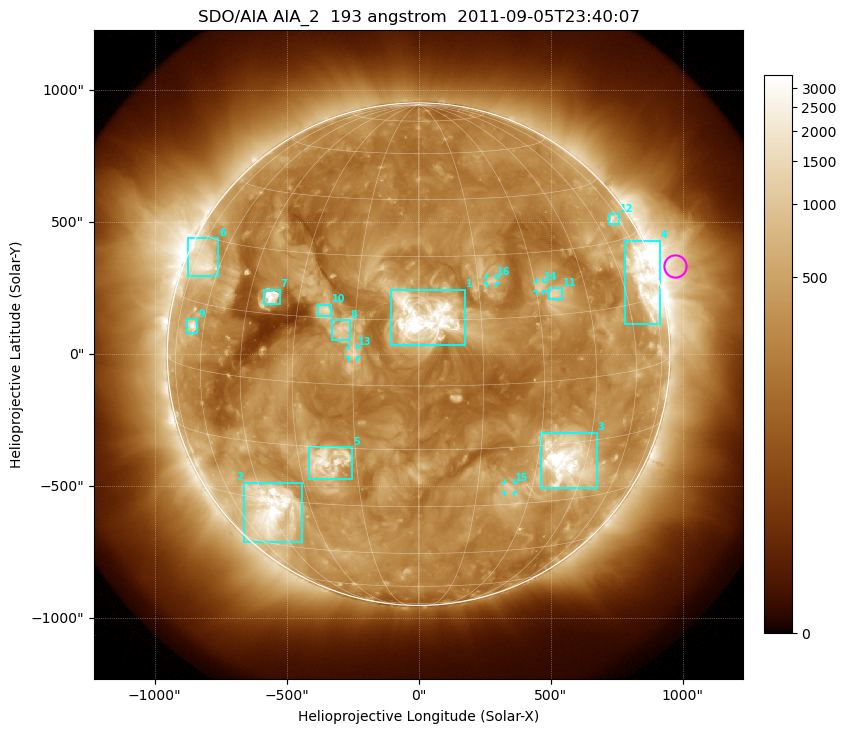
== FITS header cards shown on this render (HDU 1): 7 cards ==
TELESCOP= 'SDO/AIA'
INSTRUME= 'AIA_2'
WAVELNTH=                  193
WAVEUNIT= 'angstrom'
DATE-OBS= '2011-09-05T23:40:07.84'
CTYPE1  = 'HPLN-TAN'
CTYPE2  = 'HPLT-TAN'

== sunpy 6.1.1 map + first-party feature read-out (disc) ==
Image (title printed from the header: SDO/AIA AIA_2  193 angstrom  2011-09-05T23:40:07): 1024 x 1024 px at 2.4 arcsec/px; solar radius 952 arcsec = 397 px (full disc in frame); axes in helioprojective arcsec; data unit not stated in the header (colour bar unlabelled)
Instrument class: DISC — disc imager (sunpy class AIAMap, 193 A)
Bright regions (active regions / flare kernels): reference = the median radial profile (limb darkening/brightening removed); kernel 9 px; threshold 5 sigma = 626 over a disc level ~288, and >= 1.15x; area >= 12 px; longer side >= 10 px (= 24 arcsec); searched inside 0.97 R_sun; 16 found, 16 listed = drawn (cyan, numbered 1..; 4 of them under ~33 arcsec drawn as corner ticks so the feature stays visible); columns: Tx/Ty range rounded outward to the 5 arcsec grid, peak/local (2 s.f.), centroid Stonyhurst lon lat
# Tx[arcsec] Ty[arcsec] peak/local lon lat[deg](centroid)
1 -105..175 35..245 21 +1 +15
2 -665..-440 -710..-485 14 -44 -33
3 460..675 -510..-295 17 +38 -19
4 780..915 110..430 11 +71 +19
5 -415..-250 -475..-350 7.8 -22 -19
6 -875..-755 295..440 6.7 -69 +24
7 -585..-525 190..245 14 -38 +19
8 -330..-260 50..130 4.4 -18 +12
9 -875..-835 80..135 6.9 -66 +10
10 -380..-330 145..190 5.4 -23 +17
11 495..545 205..250 4.6 +35 +20
12 720..760 495..530 4.6 +71 +35
13 -265..-230 -15..25 3.6 -15 +7
14 445..475 240..275 4 +31 +22
15 325..360 -520..-490 3.7 +24 -25
16 260..295 265..290 3.7 +19 +24
Off-limb structures (1.02-1.3 R_sun): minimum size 162 px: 10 found; the strongest spans PA ~260..310 deg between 1.02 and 1.3 R_sun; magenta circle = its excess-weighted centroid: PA ~290 deg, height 1.08 R_sun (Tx ~970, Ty ~330 arcsec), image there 3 x the reference